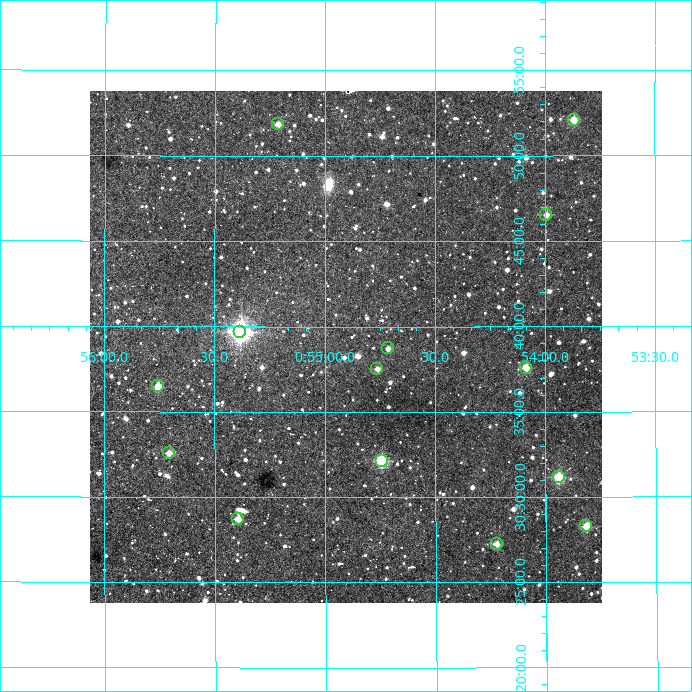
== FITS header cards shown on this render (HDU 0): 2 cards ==
NAXIS1  =                  512
NAXIS2  =                  512

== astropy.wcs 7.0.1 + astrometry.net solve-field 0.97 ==
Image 512 x 512 px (HDU 0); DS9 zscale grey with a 90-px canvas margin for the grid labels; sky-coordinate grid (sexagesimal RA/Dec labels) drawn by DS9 from the SOLVED WCS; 14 Tycho-2 reference stars matched to detected sources circled (green)
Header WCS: RA---TAN/DEC--TAN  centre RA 00:54:54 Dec +30:39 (13.73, +30.65 deg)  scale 3.52 arcsec/px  FOV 30.0' x 30.0'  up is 0 deg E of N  parity normal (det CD < 0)
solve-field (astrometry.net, Tycho-2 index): VERIFIED the header's WCS against the Tycho-2 star catalogue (verified at 2 index scales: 10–14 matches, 0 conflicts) and refined it, rather than solving blind
Solved WCS: RA---TAN-SIP/DEC--TAN-SIP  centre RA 00:54:54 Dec +30:39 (13.73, +30.65 deg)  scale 3.52 arcsec/px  FOV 30.0' x 30.0'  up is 0 deg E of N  parity normal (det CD < 0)
The solver's refit moves the header's centre by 1.3 arcsec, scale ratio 0.9998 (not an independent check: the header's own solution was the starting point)
Tycho-2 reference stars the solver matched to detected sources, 14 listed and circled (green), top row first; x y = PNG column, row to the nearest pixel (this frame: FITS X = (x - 90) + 1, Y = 512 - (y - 91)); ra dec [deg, ICRS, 3 dp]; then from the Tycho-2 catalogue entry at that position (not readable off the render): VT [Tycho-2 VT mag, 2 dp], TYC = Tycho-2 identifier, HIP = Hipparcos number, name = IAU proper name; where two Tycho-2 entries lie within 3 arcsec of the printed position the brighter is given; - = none
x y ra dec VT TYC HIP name
574 120 13.467 +30.868 11.26 2276-795-1 - -
278 124 13.803 +30.864 11.55 2277-1013-1 - -
546 215 13.498 +30.776 12.17 2276-555-1 - -
240 332 13.846 +30.662 7.89 2277-367-1 4327 -
388 348 13.678 +30.646 12.09 2277-171-1 - -
526 368 13.521 +30.626 11.71 2277-647-1 - -
377 369 13.690 +30.625 12.29 2277-31-1 - -
158 386 13.939 +30.608 11.94 2277-51-1 - -
169 453 13.926 +30.543 11.61 2277-389-1 - -
382 461 13.685 +30.535 9.75 2277-705-1 - -
559 477 13.484 +30.520 10.64 2276-1195-1 - -
238 519 13.849 +30.479 11.25 2277-9-1 - -
586 526 13.454 +30.471 10.94 2276-595-1 - -
497 544 13.556 +30.454 11.58 2277-545-1 - -